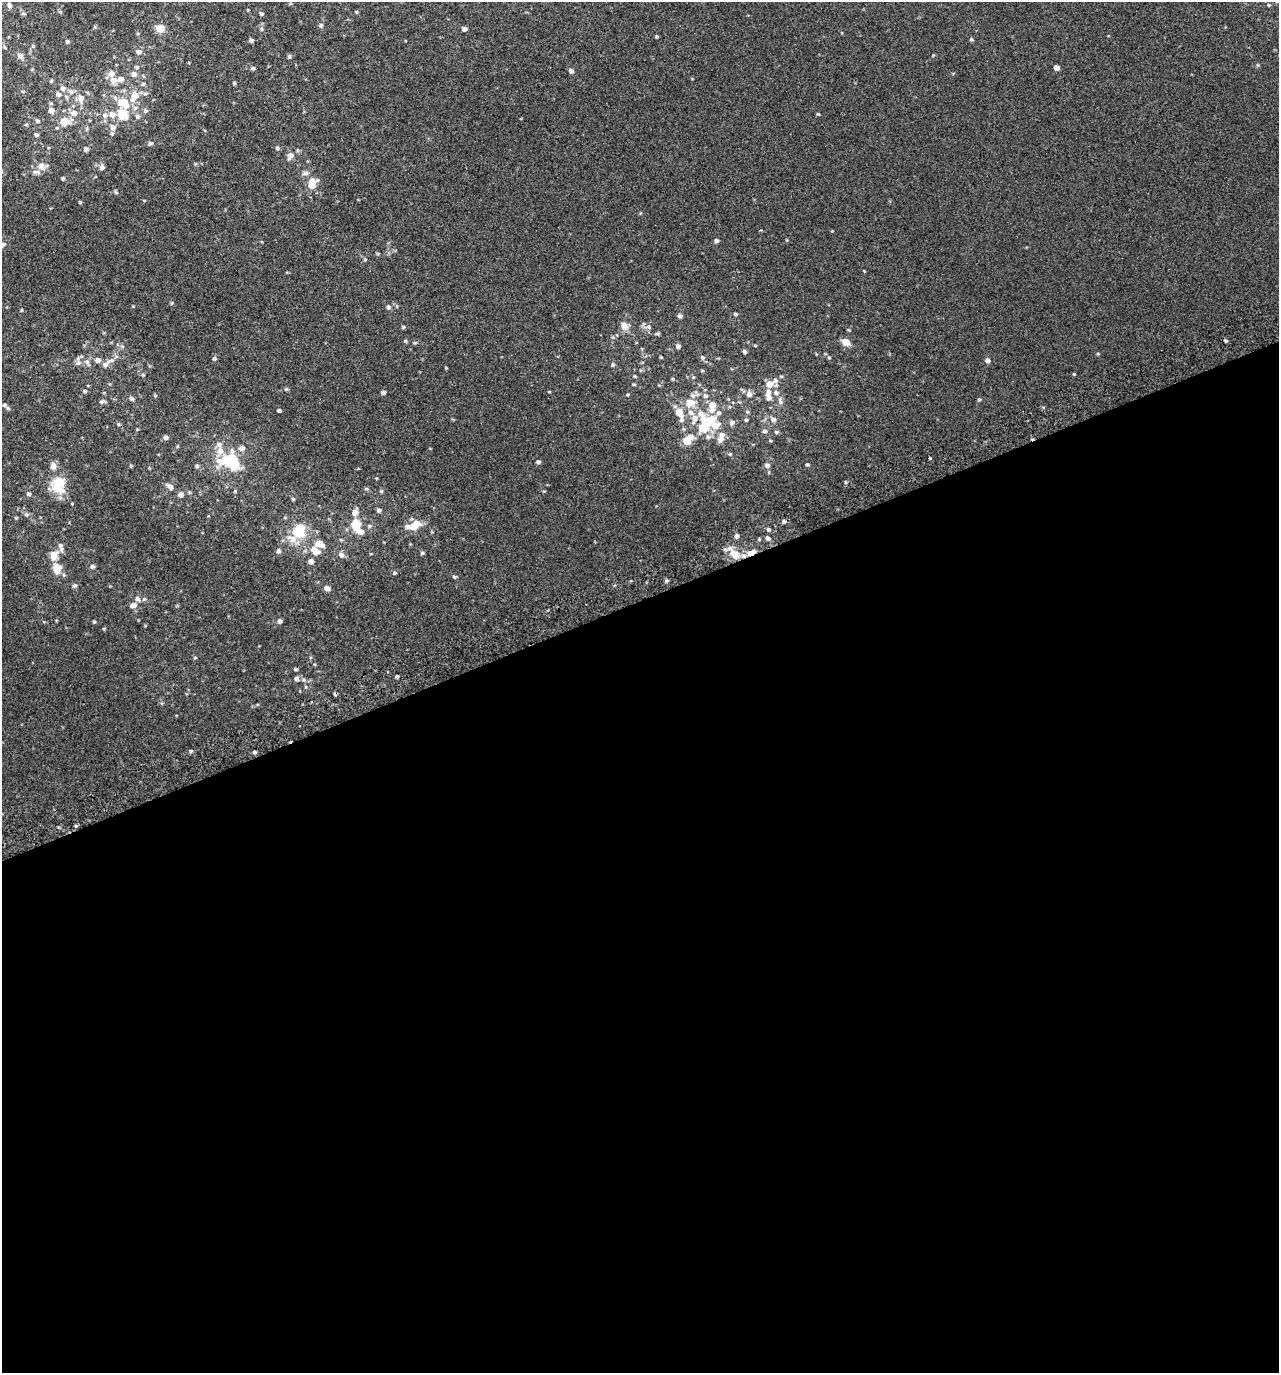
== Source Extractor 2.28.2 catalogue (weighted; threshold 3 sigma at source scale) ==
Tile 15 of 4 x 4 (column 3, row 4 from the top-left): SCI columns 2732-4008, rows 51-1421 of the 5407 x 5580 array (HDU 1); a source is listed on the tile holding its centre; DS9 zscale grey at full resolution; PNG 1281 x 1375 px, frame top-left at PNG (2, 2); no overlay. Shown black and unused: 56% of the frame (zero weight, under 2 of 3 exposures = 3% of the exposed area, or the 3 px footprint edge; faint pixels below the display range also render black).
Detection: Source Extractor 2.28.2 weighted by HDU 2 'WHT'; one run over the whole footprint, this tile lists its part. Background 0.00499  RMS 0.0059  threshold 0.0265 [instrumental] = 3 sigma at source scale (4.5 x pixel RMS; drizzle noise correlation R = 1.50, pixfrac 1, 0.0396/0.0396 arcsec/px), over >= 5 px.
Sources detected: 205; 1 inside a brighter object's white glare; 4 cosmic-ray / hot-pixel residue — not listed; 28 inside a brighter listed object's ellipse — not listed separately; the other 172 listed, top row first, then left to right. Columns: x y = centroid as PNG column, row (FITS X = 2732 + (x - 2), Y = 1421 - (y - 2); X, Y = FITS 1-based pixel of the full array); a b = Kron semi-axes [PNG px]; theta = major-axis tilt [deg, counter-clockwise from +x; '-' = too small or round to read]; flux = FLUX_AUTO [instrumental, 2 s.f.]
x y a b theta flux
9 5 8 5 -65 1.3
1269 5 4 4 - 0.53
261 14 5 5 - 0.87
321 25 6 5 - 1.1
95 27 6 3 71 0.59
160 28 6 5 - 14
262 29 6 4 -90 0.9
464 29 5 4 - 1.9
971 39 5 4 - 0.75
251 40 5 4 - 1.4
67 42 4 4 - 0.88
4 47 5 3 - 0.62
138 52 8 6 -1 2
20 56 9 7 -36 1.9
289 56 6 4 69 0.8
137 67 6 5 - 1
253 68 5 5 - 0.93
1056 68 5 4 - 2.8
32 69 5 3 - 0.51
571 71 5 5 - 1.7
134 74 7 6 - 2.7
113 80 10 9 - 3.7
51 81 4 4 - 0.65
234 83 4 4 - 0.62
143 84 5 5 - 0.9
63 88 7 6 - 2
71 92 7 7 - 2
58 94 8 6 -22 1.8
145 94 7 5 15 1.2
134 96 12 8 62 7.4
81 98 9 8 - 3.9
123 103 14 10 -20 11
51 110 6 6 - 3.5
145 111 6 6 - 1.3
74 113 8 7 - 3.3
112 114 8 7 - 3.1
122 114 8 7 - 16
818 114 5 3 - 0.49
138 117 8 6 -44 1.5
38 121 6 5 - 0.98
64 121 10 8 7 7.3
26 124 5 3 - 0.56
113 127 8 7 - 3
36 135 5 5 - 0.88
150 143 6 5 - 1.2
277 148 6 5 - 0.91
86 149 5 5 - 1.7
297 150 6 4 -72 0.67
290 156 9 7 64 2.9
41 166 11 9 -69 3.2
102 167 6 6 - 2
305 173 9 6 7 1.7
63 178 4 4 - 0.76
312 183 13 9 59 7
116 192 5 4 - 0.77
80 202 4 4 - 0.61
716 241 5 5 - 1.4
365 259 5 4 - 0.6
171 303 6 4 88 0.62
388 307 7 6 - 1.3
21 310 5 3 - 0.5
735 314 5 4 - 0.71
680 316 5 4 - 1.4
624 326 12 9 -59 3.6
403 327 5 4 - 0.65
649 327 6 5 - 1.7
658 334 6 4 7 0.74
405 341 5 4 - 0.67
846 342 6 5 - 9.5
755 345 5 3 - 0.48
122 346 6 4 19 0.85
678 346 5 5 - 1.8
745 352 5 4 - 1.1
661 357 3 3 - 0.47
214 358 5 5 - 1.1
703 358 6 5 - 1.1
98 360 7 6 - 2.2
987 361 6 5 - 1.9
87 362 11 6 -62 1.9
78 363 9 8 - 2.2
105 364 15 7 40 3.3
612 365 5 5 - 0.88
702 370 5 3 - 0.51
1074 374 4 3 - 0.46
143 375 5 4 - 0.61
635 376 4 3 - 0.63
693 377 5 4 - 0.61
634 384 6 3 -8 0.57
770 384 9 7 27 4.9
286 389 5 5 - 0.75
85 391 6 4 -2 0.94
383 392 5 4 - 1.5
549 392 5 3 - 0.41
749 394 7 7 - 2.2
155 395 5 3 - 0.54
627 395 4 3 - 0.51
705 396 8 7 - 1.9
768 396 16 7 -84 4.6
131 399 6 6 - 1.2
979 400 4 4 - 0.65
780 401 12 5 -85 2
102 402 9 5 7 1.2
4 405 6 5 - 1.2
712 405 7 6 - 4.1
279 410 4 4 - 0.98
747 412 6 4 -2 0.64
679 413 13 10 -62 5.9
703 418 26 11 -65 11
773 419 7 6 - 2.1
746 420 4 4 - 0.69
732 423 7 6 - 1.8
118 424 6 4 -89 0.65
703 428 12 8 36 13
765 431 6 5 - 1.4
776 432 6 5 - 0.92
166 437 6 5 - 1.7
687 440 8 6 45 12
720 440 8 7 - 2.9
219 444 8 7 - 2.1
177 446 5 3 - 0.51
730 454 5 5 - 0.76
930 458 3 3 - 6.3
229 459 29 14 18 22
538 462 5 4 - 1.2
767 465 6 6 - 2
807 465 4 4 - 0.9
53 466 8 7 - 3.2
131 466 6 3 -73 0.52
197 466 5 5 - 0.85
59 483 23 16 49 13
170 486 11 6 -39 2.3
366 489 6 4 -1 0.66
381 491 5 4 - 0.7
28 494 5 5 - 1.1
181 494 6 6 - 2.4
293 499 5 5 - 0.73
379 510 5 5 - 1.3
26 514 6 5 - 1
16 518 4 4 - 0.58
784 521 6 5 - 1.2
356 525 17 11 -87 9.2
369 526 6 5 - 0.9
414 526 10 7 30 9.6
299 527 16 12 -29 10
768 529 5 4 - 1.3
737 536 5 5 - 1.7
768 538 6 6 - 1.8
293 539 18 13 -15 7.4
278 551 6 5 - 1.3
315 551 13 9 -38 6.6
422 553 5 4 - 0.86
751 553 12 6 24 5
53 554 17 8 24 4.5
735 554 14 10 -47 8.7
341 555 7 6 - 2.2
311 561 5 5 - 2.4
92 566 6 6 - 1.2
57 569 14 10 -84 6.7
394 573 6 4 27 0.88
454 577 6 4 -2 0.81
666 581 5 5 - 0.87
74 586 6 5 - 1.1
327 588 5 5 - 3.5
137 599 9 7 -36 2.1
133 605 9 6 14 2.7
280 621 5 5 - 1.2
94 622 4 4 - 0.63
195 658 5 3 - 0.51
296 669 4 3 - 0.94
296 679 7 6 - 1.3
191 751 4 4 - 0.74
254 752 4 3 - 0.83
Overlapping masked pixels (flux is a lower limit): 1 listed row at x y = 751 553
Unlisted compact peaks at least as high as the median listed source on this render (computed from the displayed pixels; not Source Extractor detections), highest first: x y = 356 12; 657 37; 845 482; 864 271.